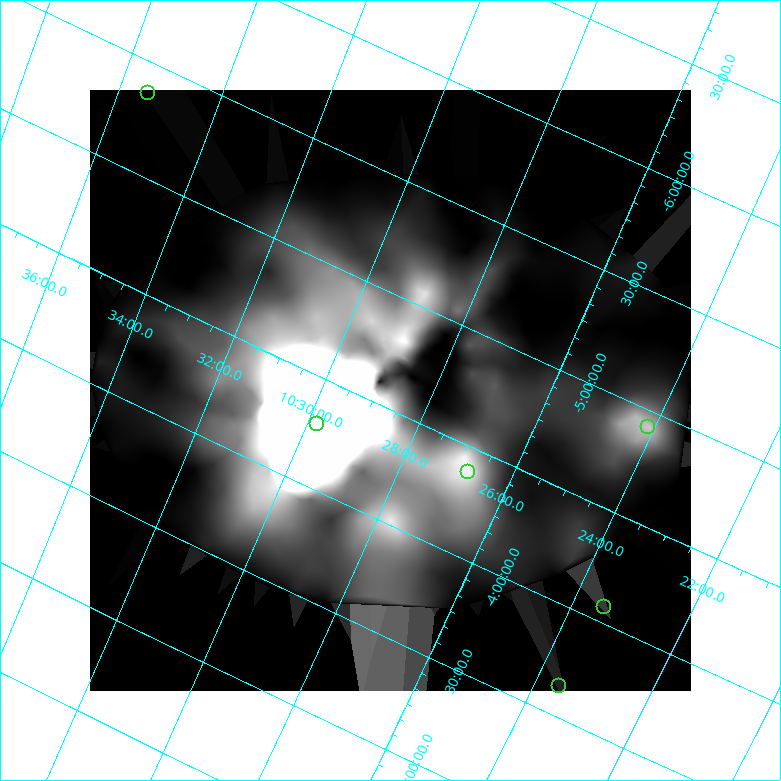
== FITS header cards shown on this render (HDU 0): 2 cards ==
NAXIS1  =                  601
NAXIS2  =                  601

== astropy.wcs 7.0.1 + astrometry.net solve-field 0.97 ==
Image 601 x 601 px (HDU 0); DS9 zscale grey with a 90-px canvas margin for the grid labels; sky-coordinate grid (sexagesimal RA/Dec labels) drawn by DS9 from the SOLVED WCS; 6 Tycho-2 reference stars matched to detected sources circled (green)
Header WCS: none
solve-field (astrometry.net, Tycho-2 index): SOLVED blind (the file carries no WCS)
Solved WCS: RA---TAN-SIP/DEC--TAN-SIP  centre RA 10:28:46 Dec -04:35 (157.19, -4.58 deg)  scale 17.4 x 16.9 arcsec/px (non-square pixels)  FOV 174.5' x 168.9'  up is +156 deg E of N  parity flipped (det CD > 0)
(file carries no celestial WCS; the grid is the blind solution)
Tycho-2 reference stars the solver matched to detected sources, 6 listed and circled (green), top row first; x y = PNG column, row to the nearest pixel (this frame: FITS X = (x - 90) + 1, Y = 601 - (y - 90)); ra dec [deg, ICRS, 3 dp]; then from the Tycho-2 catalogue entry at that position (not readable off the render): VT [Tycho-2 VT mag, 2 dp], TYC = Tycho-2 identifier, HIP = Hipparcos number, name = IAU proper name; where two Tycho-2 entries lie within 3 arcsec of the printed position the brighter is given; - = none
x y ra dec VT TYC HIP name
148 93 158.856 -5.362 7.32 4918-306-1 51837 -
317 424 157.452 -4.289 8.67 4908-1297-1 - -
648 427 156.027 -4.927 7.40 4908-1498-1 50930 -
468 472 156.695 -4.388 6.66 4908-947-1 51135 -
604 607 155.860 -4.074 5.91 4908-1775-1 50885 -
559 686 155.886 -3.643 6.62 4908-1682-1 50893 -